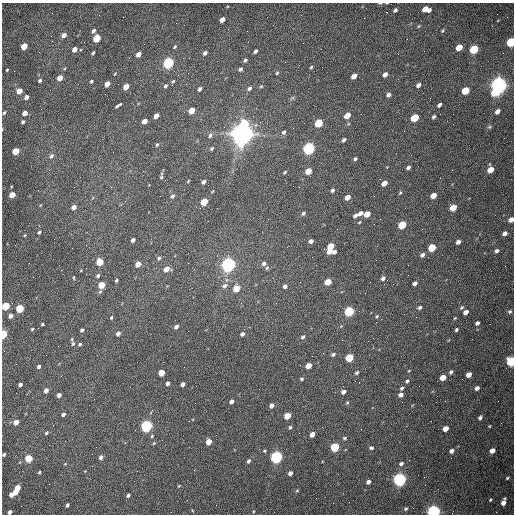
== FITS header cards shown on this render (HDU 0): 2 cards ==
NAXIS1  =                  512 /fastest changing axis
NAXIS2  =                  512 /next to fastest changing axis

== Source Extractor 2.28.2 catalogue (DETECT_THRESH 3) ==
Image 512 x 512 px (HDU 0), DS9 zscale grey, 1 PNG px = 1 image px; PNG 516 x 516 px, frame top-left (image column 1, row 512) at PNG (2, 3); no overlay
Background 1540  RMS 23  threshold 70.1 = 3 sigma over >= 5 px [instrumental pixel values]
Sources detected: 223; all 223 listed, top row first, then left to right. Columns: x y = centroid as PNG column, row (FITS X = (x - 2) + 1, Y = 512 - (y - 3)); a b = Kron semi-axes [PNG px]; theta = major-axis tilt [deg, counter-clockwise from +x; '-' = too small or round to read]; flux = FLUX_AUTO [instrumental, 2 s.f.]
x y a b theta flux
380 3 5 2 - 1.7e+03
426 9 8 5 -10 1.8e+04
395 10 4 3 - 3.6e+03
222 20 5 4 - 1.2e+04
93 31 5 4 - 4.1e+03
442 31 6 3 59 1.9e+03
63 35 5 4 - 8.3e+03
51 36 2 2 - 1.3e+03
96 38 5 4 - 6.3e+04
511 42 5 4 - 1.4e+05
24 46 5 4 - 3.1e+04
175 47 6 4 43 2.0e+03
459 47 5 4 - 3.3e+04
74 49 5 4 - 1.0e+04
474 49 5 4 - 9.6e+04
255 51 4 3 - 4.0e+03
93 53 3 3 - 2.5e+03
205 53 5 4 - 4.6e+03
138 54 5 4 - 9.9e+03
245 60 5 4 - 2.9e+03
168 63 5 4 - 2.6e+05
311 67 4 3 - 2.0e+03
240 69 5 4 - 3.4e+03
7 70 3 2 - 1.6e+03
277 73 5 4 - 1.9e+03
385 74 5 4 - 7.4e+03
354 76 5 4 - 1.5e+04
60 78 5 4 - 1.8e+04
40 80 4 3 - 2.8e+03
91 81 4 3 - 2.2e+03
173 81 5 4 - 1.9e+03
107 84 5 4 - 1.6e+04
418 85 5 4 - 6.5e+03
498 85 6 5 - 1.1e+06
165 86 5 4 - 2.6e+03
261 86 5 4 - 1.9e+03
126 87 5 4 - 2.0e+04
249 88 6 5 - 4.0e+03
199 89 4 3 - 3.7e+03
19 91 5 4 - 2.0e+04
465 91 5 4 - 5.5e+04
495 92 6 5 - 4.5e+04
105 94 2 2 - 8.2e+02
388 95 5 4 - 4.9e+03
26 97 4 4 - 9.0e+03
292 98 8 4 36 2.4e+03
118 105 7 2 29 3.2e+03
439 105 5 3 - 3.8e+03
191 111 5 4 - 2.6e+04
497 111 5 4 - 8.2e+03
4 113 4 3 - 2.3e+03
25 113 4 4 - 1.2e+04
156 116 5 4 - 9.6e+03
347 116 5 4 - 2.2e+04
434 117 5 3 - 3.2e+03
415 118 5 4 - 6.1e+04
144 121 5 4 - 1.4e+04
23 122 4 3 - 3.4e+03
244 123 6 5 - 5.5e+04
318 123 5 4 - 6.9e+04
489 127 7 5 -19 2.3e+03
293 128 2 2 - 7.1e+02
284 132 6 5 - 3.5e+03
242 133 8 7 - 2.1e+06
210 135 6 5 - 3.8e+03
344 140 4 3 - 3.8e+03
157 145 4 3 - 1.9e+03
308 148 6 5 - 3.5e+05
211 149 3 3 - 2.1e+03
16 151 5 4 - 4.4e+04
51 156 7 5 44 5.2e+03
355 159 4 3 - 2.8e+03
408 167 5 4 - 4.0e+03
490 170 5 4 - 2.1e+04
308 171 5 4 - 2.3e+04
285 172 4 2 - 1.8e+03
161 177 5 4 - 2.2e+03
188 181 4 2 - 1.3e+03
203 182 4 3 - 4.2e+03
384 183 5 4 - 1.3e+04
299 187 2 2 - 1.1e+03
332 190 4 3 - 3.0e+03
400 193 6 4 62 1.9e+03
12 195 5 4 - 2.4e+04
172 196 5 4 - 3.5e+03
433 196 5 4 - 1.8e+04
347 197 5 4 - 1.2e+04
204 202 5 4 - 3.5e+04
74 207 4 4 - 8.4e+03
453 208 5 4 - 2.7e+04
303 213 4 3 - 2.7e+03
360 213 5 4 - 6.4e+03
367 214 5 4 - 2.2e+04
355 215 5 3 - 4.5e+03
511 220 5 4 - 1.0e+04
359 222 4 3 - 1.4e+03
402 225 5 4 - 6.7e+04
39 232 6 4 44 2.7e+03
505 233 5 4 - 6.9e+03
25 235 4 3 - 1.5e+03
133 240 4 3 - 5.7e+03
311 241 4 4 - 5.9e+03
458 242 4 4 - 6.0e+03
331 246 5 4 - 2.7e+04
432 248 5 4 - 4.9e+04
329 251 5 4 - 1.3e+04
497 251 6 4 33 4.1e+03
334 252 4 3 - 4.6e+03
422 255 5 4 - 5.6e+03
159 258 5 4 - 3.0e+03
100 262 5 4 - 4.5e+04
264 263 5 5 - 4.4e+03
138 264 5 4 - 1.5e+04
228 265 6 5 - 7.0e+05
267 268 6 4 64 2.7e+03
166 269 5 4 - 1.4e+04
98 276 5 4 - 3.4e+03
74 278 4 3 - 1.4e+03
383 278 5 4 - 4.6e+03
116 280 3 3 - 2.1e+03
328 282 5 4 - 2.9e+04
415 283 4 4 - 5.5e+03
101 285 5 4 - 4.1e+04
225 286 8 7 - 6.2e+03
285 286 5 5 - 4.6e+03
236 288 5 4 - 3.7e+04
100 292 5 4 - 2.3e+03
276 303 3 2 - 1.2e+03
6 306 5 4 - 6.9e+04
461 307 6 5 - 2.4e+03
20 308 5 4 - 8.1e+04
419 308 5 4 - 3.2e+03
349 311 5 4 - 1.7e+05
510 311 6 5 - 2.7e+03
466 312 5 4 - 8.8e+03
10 316 4 3 - 6.2e+03
377 316 4 3 - 1.7e+03
111 318 5 3 - 2.3e+03
455 318 4 3 - 1.4e+03
381 319 2 2 - 9.3e+02
477 323 4 4 - 4.2e+03
42 324 3 3 - 1.7e+03
176 327 4 3 - 5.3e+03
32 329 3 3 - 1.8e+03
82 330 4 3 - 3.4e+03
456 330 4 3 - 2.5e+03
3 334 5 3 - 1.2e+05
118 334 5 4 - 6.2e+03
242 334 5 4 - 4.3e+03
303 337 6 5 - 3.7e+03
72 339 5 3 - 1.6e+03
73 343 5 4 - 2.5e+03
80 344 5 4 - 2.0e+03
333 354 5 4 - 3.1e+03
349 358 5 4 - 6.8e+04
511 361 5 5 - 1.5e+05
39 366 4 3 - 4.1e+03
308 366 5 4 - 1.6e+04
409 370 4 2 - 1.1e+03
357 372 5 4 - 2.9e+03
451 372 5 4 - 3.2e+03
161 373 5 4 - 3.4e+04
469 375 5 4 - 1.1e+04
443 378 5 4 - 2.0e+04
301 379 5 4 - 2.2e+03
407 381 5 4 - 3.2e+03
167 383 4 3 - 4.3e+03
20 384 4 3 - 5.1e+03
183 384 4 4 - 6.4e+03
402 388 4 4 - 2.7e+03
477 388 4 4 - 4.9e+03
46 390 4 4 - 7.1e+03
343 392 5 4 - 6.7e+03
59 395 4 4 - 6.2e+03
401 395 5 4 - 6.6e+03
231 402 4 4 - 5.2e+03
347 403 4 4 - 1.9e+03
271 406 5 4 - 7.5e+03
63 414 4 3 - 4.6e+03
287 416 5 4 - 3.1e+04
480 417 4 4 - 3.6e+03
189 421 2 2 - 7.2e+02
16 422 5 4 - 1.4e+04
146 426 5 5 - 3.5e+05
489 426 3 3 - 1.4e+03
290 427 4 3 - 2.2e+03
445 428 5 4 - 1.2e+04
46 433 4 3 - 1.9e+03
312 434 5 4 - 1.1e+04
152 436 5 4 - 1.8e+03
344 438 5 4 - 2.4e+03
209 442 5 4 - 2.2e+04
335 447 5 5 - 1.1e+05
371 448 5 4 - 2.7e+03
492 450 5 4 - 1.0e+04
265 451 5 4 - 1.6e+03
451 451 4 4 - 5.5e+03
4 454 3 3 - 2.2e+03
101 457 5 4 - 5.7e+03
276 457 5 5 - 4.2e+05
29 459 5 4 - 5.0e+04
248 461 5 4 - 3.7e+03
401 464 5 4 - 3.8e+03
85 471 3 3 - 9.2e+02
39 472 4 3 - 1.8e+03
290 473 4 4 - 6.0e+03
507 478 5 3 - 2.2e+03
399 479 5 5 - 5.7e+05
368 482 4 4 - 4.6e+03
179 486 4 3 - 1.3e+03
18 488 5 4 - 1.7e+04
297 490 5 4 - 1.6e+03
15 492 4 4 - 1.4e+04
11 495 4 4 - 9.0e+03
128 495 4 3 - 3.2e+03
316 498 2 2 - 3.4e+03
490 500 5 4 - 2.1e+03
503 502 9 5 70 1.0e+04
67 505 4 3 - 2.8e+03
406 509 4 3 - 2.0e+03
253 511 4 4 - 1.4e+03
10 512 4 3 - 5.6e+03
433 512 5 5 - 6.3e+05
At the frame edge (FLAGS 8, measured only in part): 9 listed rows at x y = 380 3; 511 42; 511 220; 6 306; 3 334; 511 361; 4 454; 10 512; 433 512